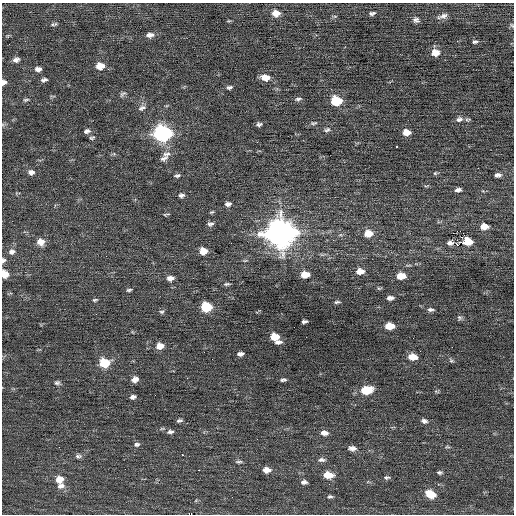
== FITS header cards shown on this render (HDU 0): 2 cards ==
NAXIS1  =                  512 / Axis length
NAXIS2  =                  512 / Axis length

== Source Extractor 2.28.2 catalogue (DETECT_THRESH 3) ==
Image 512 x 512 px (HDU 0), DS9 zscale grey, 1 PNG px = 1 image px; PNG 516 x 516 px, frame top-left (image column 1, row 512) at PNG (2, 3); no overlay
Background 0.0447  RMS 0.68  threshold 2.03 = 3 sigma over >= 5 px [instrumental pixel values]
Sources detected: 113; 2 with non-positive FLUX_AUTO (blend fragments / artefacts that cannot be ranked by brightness) are not listed; the other 111 listed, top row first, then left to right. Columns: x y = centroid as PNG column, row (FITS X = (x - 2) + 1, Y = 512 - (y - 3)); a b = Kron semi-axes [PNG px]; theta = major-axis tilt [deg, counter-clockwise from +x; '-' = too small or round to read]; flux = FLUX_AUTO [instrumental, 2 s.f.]
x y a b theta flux
276 13 9 7 -1 420
372 13 8 5 12 120
335 16 6 4 18 62
442 16 16 7 17 240
416 20 8 7 - 160
229 21 7 3 0 47
54 24 9 4 6 94
512 25 7 4 -49 67
150 35 10 6 7 240
475 42 6 5 - 89
435 53 9 7 8 490
16 60 8 6 15 180
100 66 8 7 - 550
38 69 7 5 2 190
265 77 10 7 -6 480
44 80 8 4 13 130
4 82 6 5 - 180
229 87 7 5 5 110
123 94 10 6 40 110
298 99 9 5 8 110
26 100 8 4 6 85
336 101 8 7 - 1800
142 108 11 7 23 180
459 119 9 6 16 170
468 120 7 4 8 72
314 123 9 5 6 96
259 124 6 5 - 110
327 130 9 6 16 120
87 131 9 6 15 150
406 132 7 6 - 480
162 134 9 8 - 12000
92 138 7 4 13 72
397 146 3 3 - 620
166 154 12 7 12 210
164 158 12 6 26 180
31 172 9 7 -4 190
435 173 6 5 - 59
177 175 8 5 11 97
498 175 7 5 4 160
458 190 7 4 8 170
181 195 8 6 -1 130
228 204 8 6 10 170
212 212 6 4 25 63
166 214 9 2 8 58
210 224 8 5 3 120
484 226 8 6 0 540
460 231 2 2 - 67
280 233 12 11 - 55000
368 234 10 7 10 600
467 241 9 6 -4 1000
41 242 9 8 - 410
449 243 4 4 - 150
458 245 3 2 - 1100
203 251 7 6 - 550
12 252 9 7 19 190
322 255 9 4 5 87
3 260 6 6 - 110
245 260 6 4 2 58
360 271 8 6 5 450
4 274 7 6 - 630
305 275 8 6 4 650
401 276 8 5 2 730
170 278 8 5 7 260
227 284 9 4 4 85
379 288 7 4 -7 61
129 290 6 4 8 77
390 298 8 4 4 190
95 300 7 4 6 65
337 302 8 4 5 84
206 307 8 6 2 2100
430 310 9 5 -4 120
161 312 7 5 1 85
459 318 7 6 - 98
304 321 5 3 - 120
389 326 8 5 -1 860
274 337 7 5 -1 790
278 342 8 4 5 180
160 346 8 6 12 460
240 354 6 4 5 180
412 357 8 5 -4 660
451 360 7 5 -40 77
104 363 8 7 - 1600
187 378 2 2 - 22
135 379 7 6 - 320
283 380 6 3 6 97
57 383 8 6 0 110
366 390 10 6 8 1400
436 391 7 3 -19 49
133 397 7 5 13 150
179 420 7 4 11 110
424 421 8 6 -10 140
170 432 9 5 3 140
324 433 9 5 -6 260
137 444 9 6 6 130
447 447 8 4 -8 69
352 448 9 6 -6 210
182 455 3 2 - 410
78 456 9 6 0 130
322 460 10 6 -1 150
239 462 9 4 5 91
199 470 2 2 - 290
267 470 8 6 1 350
439 472 6 4 -10 82
328 475 9 6 -6 690
386 477 8 5 1 94
59 479 8 7 - 470
304 482 7 5 3 150
61 486 10 7 11 250
431 494 9 7 -23 930
330 496 7 5 0 87
191 514 4 2 - 350
At the frame edge (FLAGS 8, measured only in part): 5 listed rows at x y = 512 25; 4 82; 3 260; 4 274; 191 514
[2 non-positive-flux detections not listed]